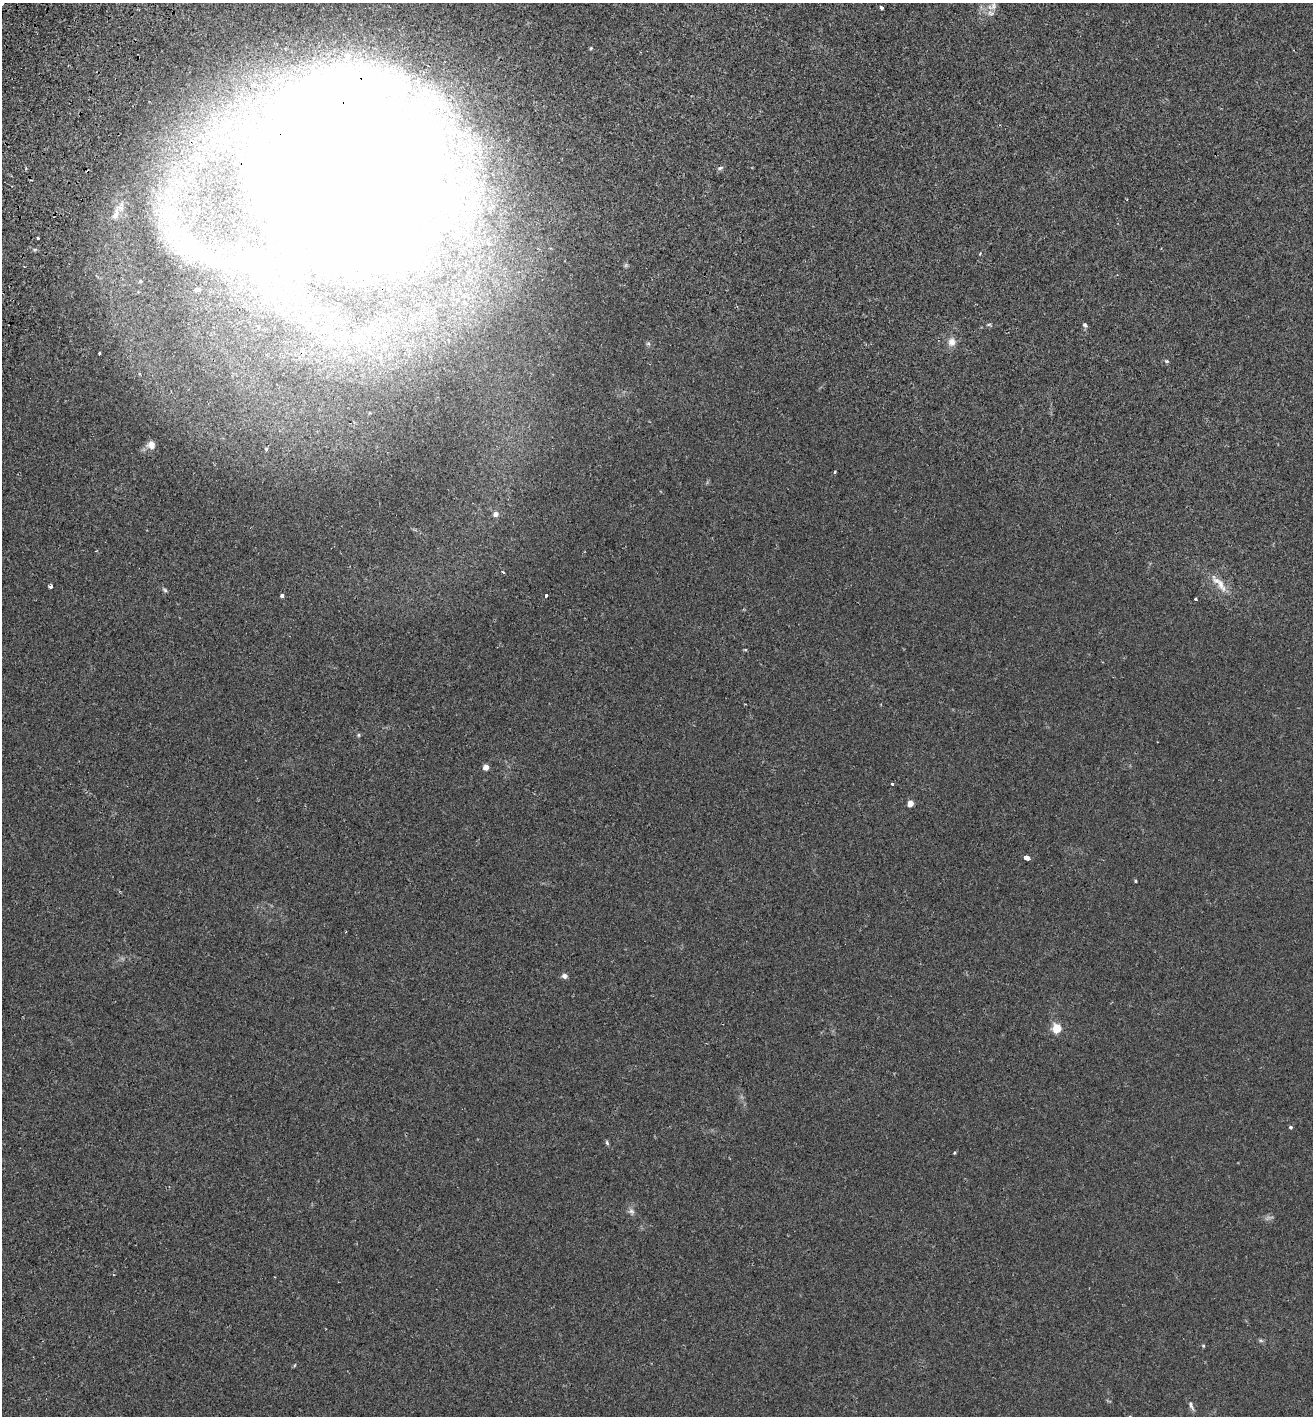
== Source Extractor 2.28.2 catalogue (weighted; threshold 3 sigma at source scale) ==
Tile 11 of 4 x 4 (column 3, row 3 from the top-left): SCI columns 2821-4131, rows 1443-2856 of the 5774 x 5714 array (HDU 1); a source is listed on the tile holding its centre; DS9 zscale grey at full resolution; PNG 1315 x 1418 px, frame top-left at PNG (2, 3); no overlay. Shown black and unused: <1% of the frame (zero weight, under 2 of 3 exposures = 3% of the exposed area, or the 3 px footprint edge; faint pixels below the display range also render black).
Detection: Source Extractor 2.28.2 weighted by HDU 2 'WHT'; one run over the whole footprint, this tile lists its part. Background 0.0195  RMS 0.0065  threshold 0.0293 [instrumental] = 3 sigma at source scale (4.5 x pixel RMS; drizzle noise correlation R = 1.50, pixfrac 1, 0.05/0.05 arcsec/px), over >= 5 px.
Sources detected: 50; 2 inside a brighter object's white glare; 1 cosmic-ray / hot-pixel residue — not listed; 1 inside a brighter listed object's ellipse — not listed separately; the other 46 listed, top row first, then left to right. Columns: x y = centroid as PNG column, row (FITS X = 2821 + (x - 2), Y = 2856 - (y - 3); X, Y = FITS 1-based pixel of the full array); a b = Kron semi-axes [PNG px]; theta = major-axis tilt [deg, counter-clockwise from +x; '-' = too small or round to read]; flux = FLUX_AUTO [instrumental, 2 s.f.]
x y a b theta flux
2 3 4 3 - 1.8
993 6 13 9 81 4.3
881 7 4 3 - 1.3
591 48 4 4 - 0.69
348 56 10 9 - 4.7
438 102 41 13 -54 30
720 168 8 5 12 1.4
361 195 77 53 49 6400
115 214 20 8 71 5.8
38 238 3 3 - 1.9
188 247 77 25 -31 60
244 260 35 24 -5 51
140 281 4 3 - 0.7
197 289 7 5 19 1.4
268 293 10 8 22 4.1
989 324 6 4 0 0.78
1085 325 6 5 - 1.3
952 342 11 10 - 4.3
648 344 6 4 -1 1
99 354 3 3 - 2
1167 361 6 5 - 0.88
151 445 10 9 - 4.6
266 449 3 3 - 1.1
835 472 3 2 - 0.89
496 514 6 5 - 3.2
503 572 3 3 - 2.2
1221 584 25 8 -63 6.8
50 586 4 3 - 2.4
165 590 7 4 -45 0.92
546 595 3 3 - 2.8
282 596 4 4 - 1.7
1195 599 3 3 - 1.5
359 735 6 4 89 0.76
486 767 5 4 - 6.2
892 784 3 3 - 3.9
910 804 4 4 - 8.6
1028 858 4 3 - 39
1136 881 4 3 - 0.63
564 976 6 5 - 2.4
1057 1028 5 5 - 29
1290 1127 4 4 - 1.2
607 1143 7 4 -65 1
954 1153 4 3 - 0.65
631 1211 9 7 -31 1.9
1203 1346 4 4 - 0.63
1191 1405 15 5 -66 2
Overlapping masked pixels (flux is a lower limit): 1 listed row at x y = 361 195
Isophote crosses this tile's border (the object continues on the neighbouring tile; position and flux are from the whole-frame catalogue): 1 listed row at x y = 2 3